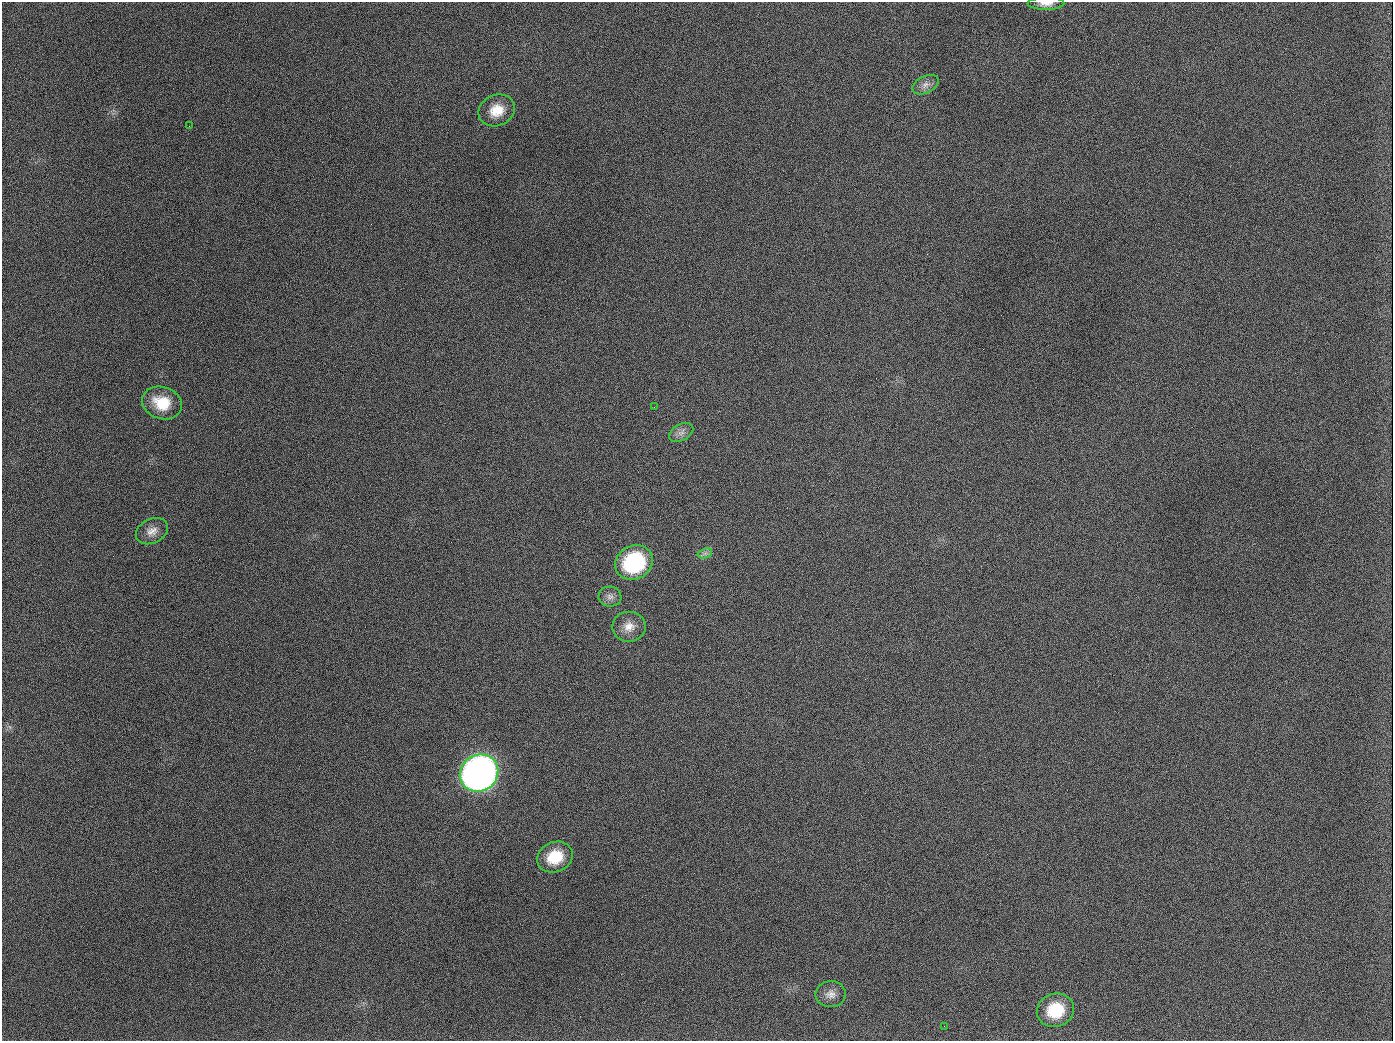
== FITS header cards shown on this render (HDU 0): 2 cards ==
NAXIS1  =                 1391
NAXIS2  =                 1039

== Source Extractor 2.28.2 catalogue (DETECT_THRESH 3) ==
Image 1391 x 1039 px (HDU 0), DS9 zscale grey, 1 PNG px = 1 image px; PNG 1395 x 1043 px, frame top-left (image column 1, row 1039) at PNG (2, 2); each listed source drawn as its Kron ellipse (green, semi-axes under 4 px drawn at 4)
Background 1710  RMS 75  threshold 224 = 3 sigma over >= 5 px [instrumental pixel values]
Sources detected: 17; all 17 listed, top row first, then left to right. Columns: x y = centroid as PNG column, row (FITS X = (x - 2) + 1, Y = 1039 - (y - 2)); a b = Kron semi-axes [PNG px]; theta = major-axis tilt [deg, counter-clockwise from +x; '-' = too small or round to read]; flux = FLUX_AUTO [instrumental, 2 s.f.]
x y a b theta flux
1046 3 18 6 1 3.5e+04
926 85 14 8 26 3.1e+04
497 110 19 15 24 1.0e+05
189 126 2 2 - 6.5e+03
162 403 20 16 -18 1.5e+05
654 407 2 2 - 3.9e+03
681 432 13 8 29 2.9e+04
152 531 17 12 26 4.8e+04
705 553 7 4 19 1.3e+04
634 562 19 16 27 5.1e+05
610 597 11 10 - 3.0e+04
629 627 17 15 0 6.3e+04
479 773 20 18 36 3.6e+06
555 857 18 15 23 1.5e+05
831 994 15 13 1 4.3e+04
1055 1010 19 16 19 2.0e+05
944 1026 2 2 - 4.7e+03
At the frame edge (FLAGS 8, measured only in part): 1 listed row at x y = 1046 3